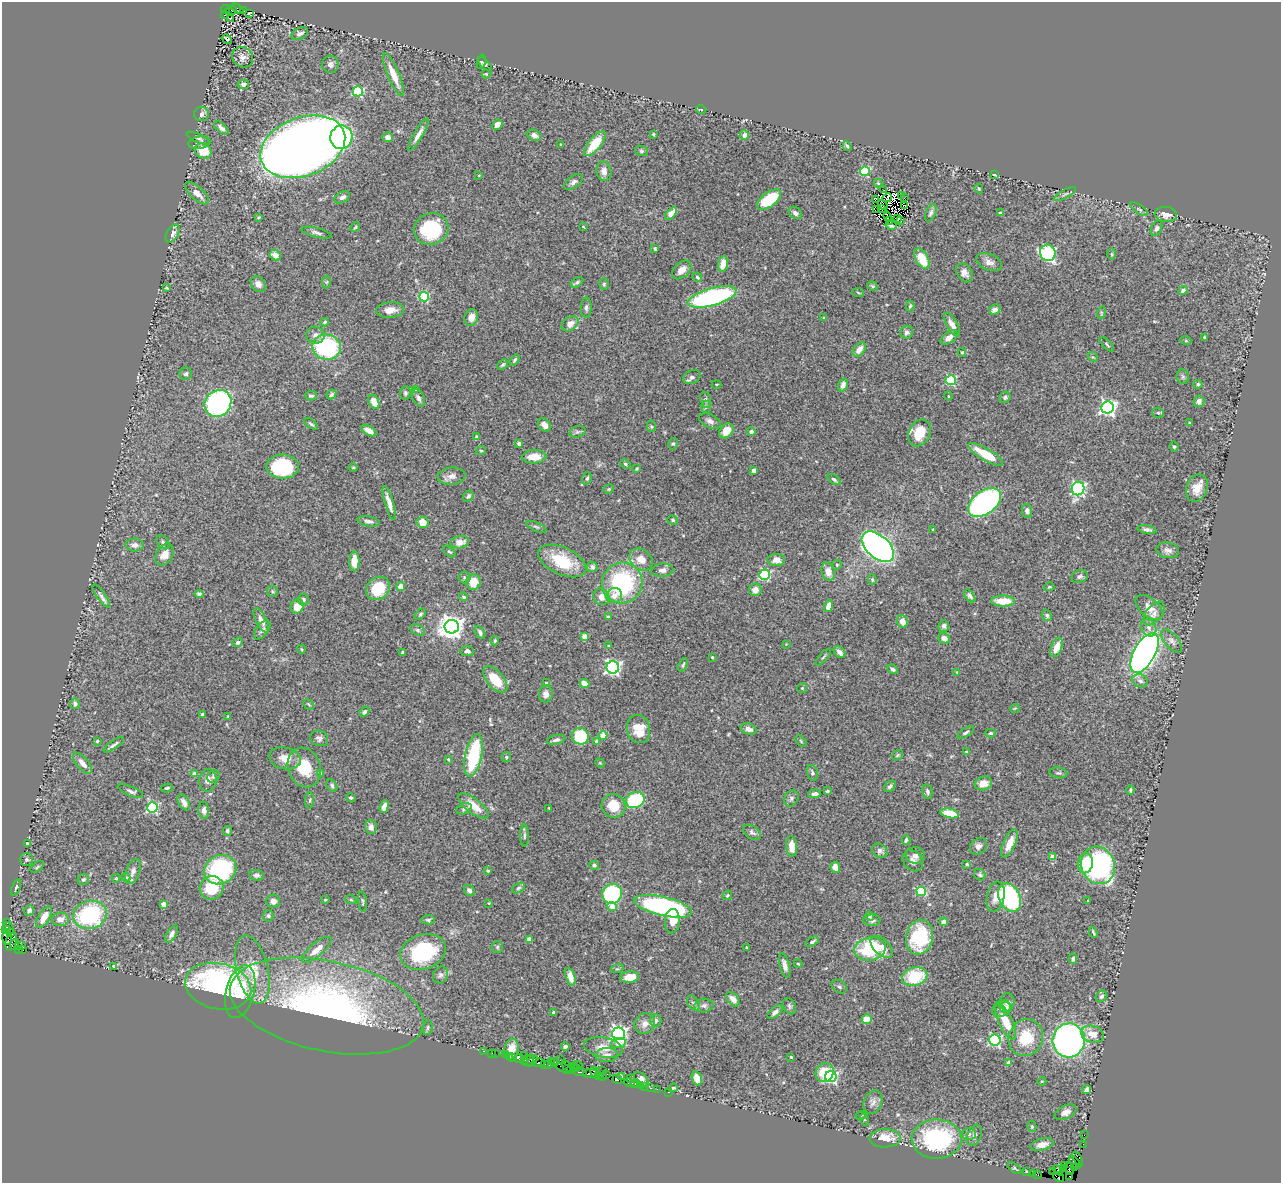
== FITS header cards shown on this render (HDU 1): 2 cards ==
NAXIS1  =                 1279
NAXIS2  =                 1181

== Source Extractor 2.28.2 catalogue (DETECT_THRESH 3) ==
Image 1279 x 1181 px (HDU 1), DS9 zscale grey, 1 PNG px = 1 image px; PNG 1283 x 1185 px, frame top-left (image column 1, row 1181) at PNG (2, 2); each listed source drawn as its Kron ellipse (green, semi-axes under 4 px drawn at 4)
Background 0.699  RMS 0.035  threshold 0.104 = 3 sigma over >= 5 px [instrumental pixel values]
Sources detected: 502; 8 with non-positive FLUX_AUTO (blend fragments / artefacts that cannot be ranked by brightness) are neither listed nor drawn; the other 494 listed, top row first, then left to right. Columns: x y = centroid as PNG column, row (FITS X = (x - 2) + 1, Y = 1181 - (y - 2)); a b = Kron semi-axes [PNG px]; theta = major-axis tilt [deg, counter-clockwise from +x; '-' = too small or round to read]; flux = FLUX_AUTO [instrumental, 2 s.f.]
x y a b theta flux
226 9 4 3 - 500
237 9 6 4 -30 330
232 10 5 4 - 82
243 10 3 2 - 62
249 14 4 2 - 3.2
225 15 3 3 - 89
231 18 3 2 - 5.6
300 34 9 5 24 6.9
227 39 6 3 -37 2.7
243 57 11 9 -36 14
481 62 7 4 77 3.3
330 64 8 8 - 9
485 64 9 3 -47 3.3
393 74 23 6 -67 38
486 74 4 4 - 2.4
243 84 6 4 13 6.7
358 91 5 5 - 210
701 109 5 3 - 1.8
201 114 7 7 - 9.3
497 124 5 4 - 11
221 128 9 4 -40 8.2
653 134 3 3 - 2.3
418 135 19 4 59 14
534 135 7 5 -28 13
744 135 5 4 - 11
341 137 12 11 - 340
388 137 5 5 - 12
198 138 13 4 -24 5.6
199 143 11 6 12 8.6
560 144 2 2 - 1.5
595 144 15 6 51 56
847 146 5 3 - 4.6
303 147 44 29 20 3700
203 151 9 7 -29 47
641 151 6 5 - 4.1
604 171 10 7 -79 16
865 171 5 4 - 160
479 175 3 2 - 1.6
995 175 4 2 - 3
574 182 10 6 37 8.5
878 183 4 4 - 2.1
979 189 5 3 - 2.2
884 190 2 2 - 0.36
197 193 15 6 -42 21
1065 194 12 3 28 5.2
901 196 2 2 - 6.8
342 197 8 5 29 7
887 198 5 3 - 2.6
904 198 2 2 - 4.3
769 199 14 7 37 97
875 200 4 3 - 1.6
883 205 5 3 - 5.9
904 205 4 3 - 0.025
881 208 2 2 - 3.4
1139 209 10 4 -33 4.5
877 210 2 2 - 1.1
795 213 7 5 -38 7.6
931 213 9 5 67 6.2
1000 213 3 3 - 4.6
671 214 8 4 48 28
1166 214 11 7 -7 20
887 216 5 2 - 2
259 217 3 2 - 3
897 218 3 2 - 3
890 220 3 2 - 3.6
901 220 3 2 - 2.8
891 225 5 3 - 2.9
583 226 3 3 - 1.9
355 227 5 4 - 2.9
1156 228 8 5 68 6.1
431 229 17 15 25 150
317 233 15 4 -14 8.2
173 234 10 5 60 8.9
655 249 4 2 - 3.1
1048 253 8 7 - 360
1112 254 5 3 - 2.6
275 255 6 5 - 15
922 259 11 6 -61 48
989 262 14 8 -22 13
723 264 8 5 79 23
682 270 11 7 42 18
964 273 10 7 -59 13
697 277 5 4 - 3.6
327 282 6 4 88 3.4
577 282 7 4 33 4.8
258 284 8 7 - 11
604 284 6 5 - 3.5
872 286 5 4 - 3.2
166 288 3 2 - 2.2
1183 290 5 4 - 8
858 292 6 4 -6 2.7
424 297 5 5 - 150
712 297 25 8 15 390
910 306 5 4 - 3.5
586 308 10 5 89 6.6
995 309 6 4 27 9.4
390 310 14 8 5 19
1101 313 6 4 73 2.6
471 317 8 6 73 17
824 317 3 3 - 2.2
325 322 4 3 - 3.2
570 324 9 6 36 19
952 325 13 5 -60 15
907 332 6 6 - 6.3
315 335 9 8 - 12
949 337 9 5 36 14
1204 337 3 2 - 1.9
1186 341 5 3 - 2.3
1107 344 9 4 -45 3.6
327 347 14 12 -13 250
859 349 8 5 50 18
962 352 4 3 - 2.7
1093 357 5 4 - 2.9
515 360 6 3 53 4.3
503 365 6 4 44 3.8
186 374 6 6 - 5.1
692 377 9 6 23 7.2
1183 377 7 6 - 5.1
951 380 5 5 - 180
716 384 5 2 - 1.8
1198 384 4 4 - 4.4
843 385 6 4 71 11
416 389 4 3 - 7.9
405 393 7 5 83 4.7
331 394 5 4 - 4.1
311 396 6 4 3 4.8
948 396 4 4 - 2.5
1005 397 6 5 - 4.4
418 398 10 5 -63 8.7
705 400 8 5 -80 5.1
1199 401 6 5 - 9.1
374 402 7 5 -64 25
218 403 14 12 47 400
706 407 6 5 - 4.2
1108 408 6 6 - 750
1158 413 6 5 - 4.2
710 421 11 6 -26 11
1189 423 3 2 - 2
311 424 8 4 -34 4.3
544 425 7 5 -50 13
651 426 6 4 -77 3.1
369 431 8 4 -31 15
726 431 8 6 50 31
577 432 8 5 17 5.1
751 432 4 4 - 6.4
919 433 14 10 64 61
476 437 4 4 - 4.6
519 443 3 3 - 7.9
673 444 6 4 74 3.6
1174 446 5 3 - 3.2
481 450 5 3 - 2.3
986 454 20 6 -30 62
534 457 12 6 3 29
625 464 5 4 - 3.7
283 467 16 12 -1 180
353 467 4 3 - 2.1
637 469 3 3 - 2.5
754 470 4 4 - 16
452 476 14 8 6 15
587 478 6 4 71 4.6
834 479 7 4 -37 4.6
1078 488 7 6 - 390
1197 488 14 10 68 28
609 489 5 4 - 3
468 496 6 4 51 4.6
389 503 17 4 -73 16
984 503 18 11 37 540
1027 511 7 5 -78 8.1
673 520 5 4 - 2.7
368 521 11 5 -10 9.1
423 522 6 5 - 26
536 527 11 4 -24 4.6
933 529 3 2 - 2
1147 530 9 4 -9 7.9
163 542 8 5 -52 6.2
460 542 9 6 9 19
135 545 9 6 -1 12
878 547 19 11 -42 1300
1168 550 11 7 -11 11
449 552 7 4 -39 3.3
165 554 12 8 58 22
641 559 13 10 -37 27
776 560 9 6 -1 16
354 561 10 5 89 31
562 561 26 13 -25 93
837 565 5 4 - 2.9
592 567 5 5 - 6.8
662 570 11 6 5 11
828 572 9 6 -75 21
765 575 5 5 - 230
1080 576 8 6 21 6.3
464 577 6 6 - 5.2
872 580 5 4 - 3.1
473 582 8 7 - 39
622 583 20 20 - 260
400 586 5 4 - 15
1049 587 5 4 - 2.7
378 588 13 11 42 80
755 590 6 6 - 16
272 591 5 5 - 3.6
199 594 4 3 - 3.9
101 596 14 4 -55 8
614 596 8 7 - 20
970 596 7 4 -53 5.6
464 597 4 4 - 3.6
601 597 8 7 - 16
303 600 6 5 - 5.5
1003 601 12 5 -1 43
297 606 7 6 - 32
828 606 6 4 76 14
1149 607 16 9 -40 24
420 614 7 4 45 4.4
1154 614 14 8 51 15
1047 615 6 4 -60 4.6
608 617 4 3 - 6.7
261 620 13 5 -63 14
902 622 6 5 - 19
944 626 6 5 - 6.1
452 627 7 7 - 2200
1149 628 9 7 -56 11
262 630 11 6 53 8.3
418 630 8 5 -27 5.7
480 633 7 4 -60 6.3
585 637 4 4 - 44
944 638 6 5 - 11
495 641 5 3 - 3.2
1172 641 14 7 -50 11
238 642 5 4 - 5.8
786 644 3 3 - 1.3
609 646 4 3 - 2.4
1056 647 10 5 68 25
301 649 4 3 - 2
467 651 7 5 -5 7.7
402 652 4 2 - 2.5
839 652 7 5 -47 12
1145 653 22 10 60 1100
712 657 3 3 - 2.8
823 657 10 2 48 3.2
683 665 7 3 70 3.1
613 667 6 6 - 590
893 669 6 4 -34 6.1
957 672 4 3 - 2.1
495 680 16 8 -50 54
1140 681 8 6 -21 8.2
546 683 4 3 - 2.2
585 683 5 4 - 23
802 688 5 4 - 3
546 694 8 7 - 11
75 704 5 5 - 6.6
309 704 6 3 -45 2.9
1015 708 5 3 - 1.8
364 712 6 4 44 6
202 714 3 3 - 7.4
228 716 4 3 - 1.5
639 729 14 11 -78 50
749 729 8 5 -21 11
966 732 9 4 32 5.5
991 733 5 4 - 4.3
580 736 8 8 - 88
603 736 4 4 - 40
319 738 9 7 -21 7.7
556 740 9 4 13 6.9
97 741 3 3 - 2.3
801 741 7 4 -47 3.2
597 742 4 4 - 10
114 745 12 3 34 6.6
966 752 4 3 - 3
474 755 22 8 78 180
897 755 6 4 37 2.9
506 757 5 5 - 3.3
285 758 16 10 -11 28
448 759 4 3 - 2.3
82 763 13 6 -49 16
600 763 5 4 - 2.5
304 768 20 16 -70 66
321 773 4 4 - 5.5
812 773 8 5 -76 5.2
1058 773 9 5 -6 4.7
194 774 4 4 - 22
213 776 7 6 - 5.2
208 780 11 8 83 12
983 783 9 7 14 22
332 786 7 5 -61 5.7
890 786 7 5 41 5.4
167 788 6 3 14 3.2
1130 790 4 2 - 3.1
131 791 13 4 -23 7
827 791 3 3 - 2.8
927 792 7 5 -77 6.5
815 794 6 4 5 9.1
351 798 5 4 - 4.3
791 798 8 7 - 6.1
310 800 8 3 85 3
635 800 9 7 23 150
184 802 9 5 -63 12
473 806 18 7 -37 37
613 806 12 11 - 53
153 807 5 5 - 310
384 807 7 4 72 13
549 808 3 3 - 2.2
464 809 8 5 23 6.1
204 810 9 5 -85 8.7
950 813 9 4 -11 55
371 827 7 6 - 13
227 831 5 4 - 4.2
752 832 10 6 -35 7
524 836 11 3 90 4.2
906 840 5 3 - 3.7
27 843 3 3 - 3.2
1009 843 15 6 65 28
792 846 10 5 -86 29
978 846 9 7 42 11
880 851 8 6 -32 7.7
915 855 9 8 - 11
1053 857 4 4 - 23
26 859 6 6 - 5
913 861 11 9 -50 12
1085 863 10 7 80 54
967 864 3 3 - 4
594 865 4 4 - 5.3
1098 865 19 16 -68 450
37 867 8 4 36 3
835 867 5 5 - 17
220 870 16 14 28 260
133 871 13 6 70 14
488 871 4 3 - 2.6
256 875 7 5 -8 6.6
980 875 6 5 - 4.3
126 877 4 4 - 2.6
116 878 4 4 - 3.5
83 879 6 5 - 5.6
16 887 9 3 71 3.7
212 888 12 11 - 74
518 888 7 4 28 4.7
469 890 6 5 - 8.1
921 891 5 4 - 130
612 894 10 9 - 200
727 895 5 4 - 2.7
996 897 15 8 78 21
1010 898 15 10 -63 280
325 900 3 3 - 2
351 900 6 3 -19 2.5
1088 900 3 2 - 1.9
273 901 7 6 - 11
363 902 10 3 -85 3.5
489 903 3 3 - 1.7
163 904 4 4 - 25
663 906 29 9 -13 420
612 907 5 4 - 25
29 910 5 4 - 7
90 915 17 14 13 250
268 916 6 5 - 4.2
869 916 5 4 - 4
44 917 12 5 59 30
60 919 8 7 - 14
428 920 7 4 1 4.7
872 920 8 6 1 6.7
672 921 12 7 87 26
7 922 3 2 - 25
944 922 4 4 - 12
8 928 6 4 -48 130
6 930 3 3 - 57
1093 932 6 2 -66 3.2
11 933 4 3 - 74
171 934 10 5 59 9.7
7 937 8 5 89 210
920 937 17 13 77 150
529 939 4 4 - 19
11 942 9 5 73 490
812 942 7 3 32 4.3
15 944 5 3 - 54
21 945 2 2 - 17
497 947 6 5 - 4.1
746 947 4 2 - 1.8
882 947 13 8 -44 20
19 949 3 2 - 22
23 949 3 3 - 46
870 949 16 11 9 160
317 950 18 6 40 27
423 952 23 17 17 170
1073 959 5 4 - 4.1
798 964 4 3 - 1.9
785 965 12 5 -76 12
114 966 3 3 - 2.9
252 969 35 16 -77 81
617 969 6 4 17 3.3
440 975 9 7 60 7.5
570 977 9 4 -73 17
630 977 9 5 6 26
915 977 13 9 15 98
218 986 33 23 -12 530
839 987 8 6 -32 5.9
240 992 27 14 76 87
1101 996 6 5 - 5.7
733 999 8 5 -49 15
1007 1002 9 7 85 11
693 1003 8 5 -60 5.1
327 1006 98 45 -12 890
704 1006 9 7 5 7.8
789 1006 8 6 -64 4.8
1006 1007 6 5 - 5.5
1001 1008 10 7 39 14
775 1012 9 5 39 8.4
553 1013 4 3 - 2.9
866 1019 5 5 - 34
656 1021 6 6 - 5.4
1006 1022 19 7 -65 50
645 1024 11 9 46 15
428 1027 7 4 84 4.2
618 1034 6 6 - 850
1092 1034 12 8 -16 23
1026 1038 19 17 63 74
995 1040 5 5 - 320
1069 1040 17 16 - 750
618 1043 7 5 9 26
565 1047 4 3 - 4.7
603 1047 20 10 -10 28
511 1049 10 7 73 28
484 1051 3 2 - 19
492 1053 3 2 - 2.1
495 1053 2 2 - 19
505 1055 4 3 - 51
607 1055 11 7 2 12
524 1056 2 2 - 14
510 1057 3 2 - 9.1
513 1057 2 2 - 9.1
791 1057 3 3 - 2.8
519 1058 5 3 - 100
524 1060 3 2 - 48
529 1060 6 3 49 77
560 1060 2 2 - 11
532 1061 6 2 44 68
551 1061 2 2 - 28
539 1063 6 3 11 53
554 1063 2 2 - 40
1009 1063 4 4 - 20
545 1064 3 2 - 58
549 1065 3 3 - 41
578 1065 5 2 - 65
567 1066 6 3 -51 96
573 1067 4 2 - 41
564 1068 9 3 -25 120
577 1068 3 3 - 88
570 1070 3 2 - 16
602 1071 2 2 - 12
580 1072 7 3 -7 130
595 1072 6 4 -54 110
590 1073 7 3 6 89
825 1073 10 8 55 56
607 1074 3 2 - 31
599 1075 4 2 - 74
603 1076 4 2 - 45
622 1077 3 3 - 39
831 1077 6 5 - 370
630 1078 3 3 - 34
697 1078 7 5 -70 28
617 1079 5 3 - 90
641 1079 9 5 -45 15
1042 1081 4 3 - 2
629 1082 5 3 - 56
635 1084 5 3 - 62
640 1085 3 2 - 14
645 1086 2 2 - 27
650 1088 3 3 - 52
673 1088 4 3 - 2.7
657 1089 2 2 - 26
1087 1090 4 4 - 7.8
669 1092 3 2 - 39
873 1102 12 9 68 11
1066 1112 11 6 26 14
861 1115 5 3 - 2.5
864 1119 6 3 -72 2.7
1032 1127 5 4 - 3.1
969 1134 7 6 - 6.1
974 1135 11 6 67 9
1084 1135 2 2 - 8.5
885 1138 16 9 1 44
937 1139 25 19 2 250
1083 1144 2 2 - 11
1042 1145 12 6 15 18
1078 1159 8 4 -63 70
1075 1162 7 3 -50 97
1065 1165 3 3 - 57
1074 1167 4 2 - 18
1015 1168 8 4 -37 3.4
1063 1168 3 2 - 36
1069 1169 6 4 -79 1000
1058 1170 6 4 -41 710
1027 1171 3 2 - 2.3
1053 1172 2 2 - 15
1032 1173 4 2 - 22
1038 1175 4 2 - 35
1070 1176 3 3 - 66
1058 1177 6 3 -37 110
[8 non-positive-flux detections neither listed nor drawn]